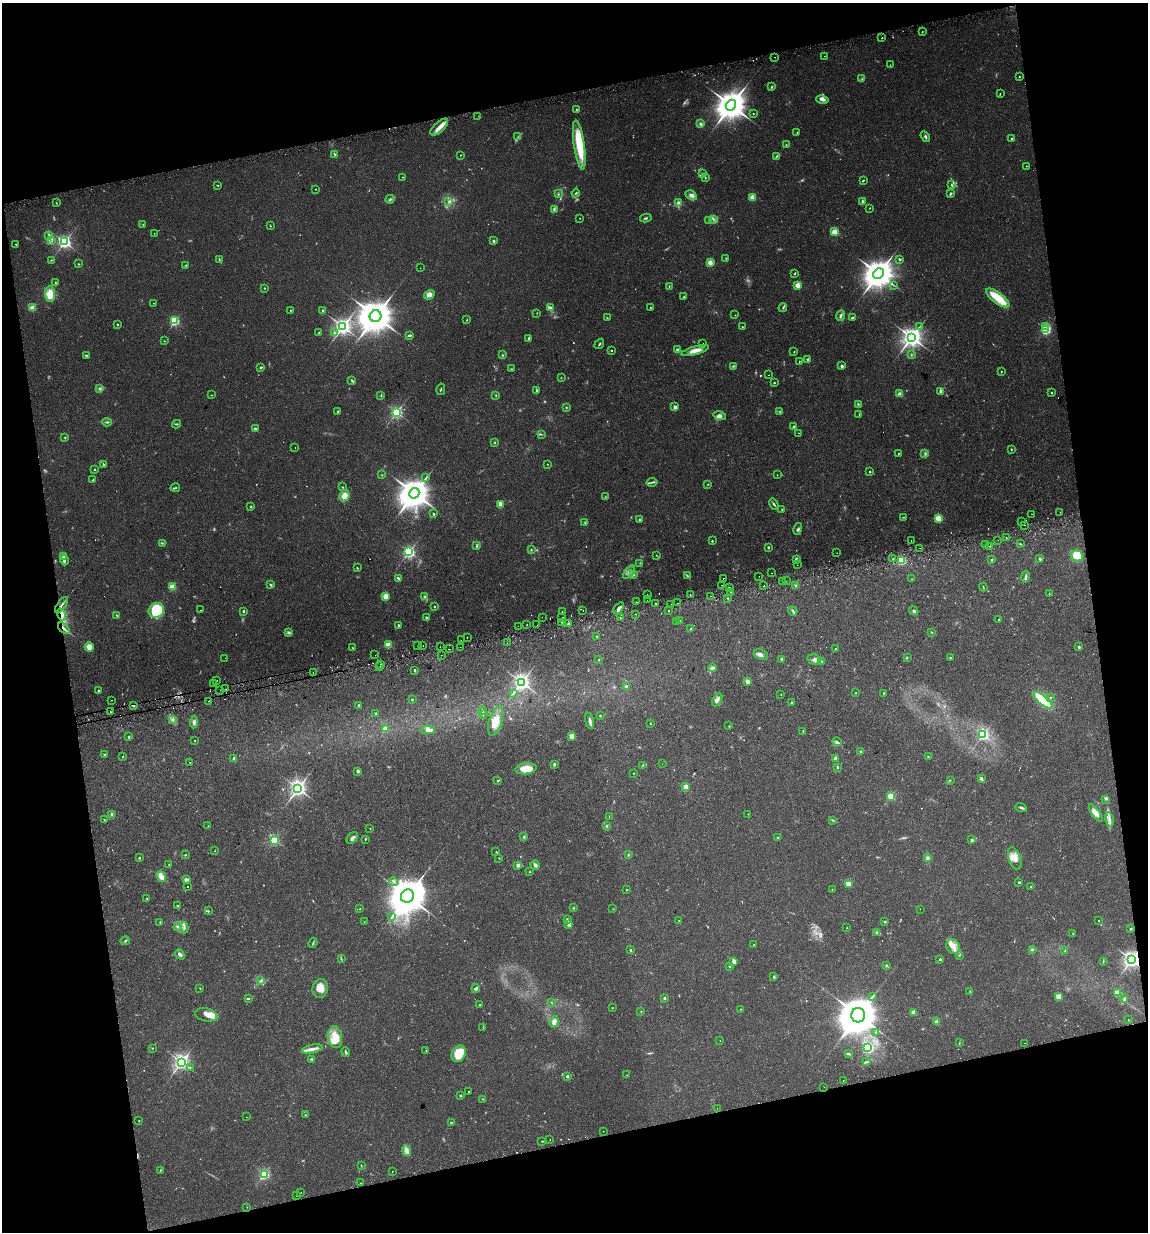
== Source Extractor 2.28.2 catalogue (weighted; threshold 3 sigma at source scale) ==
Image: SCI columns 37-4618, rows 33-4949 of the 4700 x 4980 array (HDU 1 of 3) = the unmasked area's bounding box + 8 px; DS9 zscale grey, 4 x 4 block average (1 PNG px = mean of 4 x 4 image px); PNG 1150 x 1234 px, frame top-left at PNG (2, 3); each listed source drawn as its Kron ellipse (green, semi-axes under 4 px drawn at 4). Shown black and unused: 25% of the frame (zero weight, under 2 of 3 exposures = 2% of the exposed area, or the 3 px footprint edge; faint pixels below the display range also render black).
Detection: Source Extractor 2.28.2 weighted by HDU 2 'WHT'. Background 0.0534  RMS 0.0079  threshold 0.0354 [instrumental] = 3 sigma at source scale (4.5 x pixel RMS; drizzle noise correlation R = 1.50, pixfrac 1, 0.0396/0.0396 arcsec/px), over >= 5 px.
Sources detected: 683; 40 too faint to see at this stretch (4 x 4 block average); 14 cosmic-ray / hot-pixel residue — neither listed nor drawn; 6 coinciding with a brighter row at this scale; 29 inside a brighter listed object's ellipse — not listed separately; of the other 594, all 500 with FLUX_AUTO >= 1.66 (the completeness limit of this list) listed and drawn (94 fainter detections not listed), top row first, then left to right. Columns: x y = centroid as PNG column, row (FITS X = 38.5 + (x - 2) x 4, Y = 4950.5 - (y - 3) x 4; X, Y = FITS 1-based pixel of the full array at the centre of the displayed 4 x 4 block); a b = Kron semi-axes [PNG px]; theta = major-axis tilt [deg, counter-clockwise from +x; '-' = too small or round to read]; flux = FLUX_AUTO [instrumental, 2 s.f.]
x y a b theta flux
922 32 2 2 - 2.9
882 38 2 2 - 3.2
824 56 2 2 - 3.2
775 57 2 2 - 2.1
890 65 2 2 - 2.7
1019 77 2 2 - 3
862 79 2 2 - 3.6
771 87 3 2 - 5.1
1000 94 3 2 - 2.3
822 99 6 3 -11 16
731 105 5 5 - 7900
577 110 3 2 - 5.4
753 113 2 2 - 2.8
478 116 2 2 - 3.3
701 124 3 3 - 8.7
439 127 11 5 42 38
797 133 2 2 - 2.5
518 137 2 2 - 3.3
925 137 6 3 -57 8.5
1012 139 3 2 - 7.8
579 145 25 5 -81 230
786 145 2 2 - 1.9
334 154 3 2 - 5.5
460 155 2 2 - 2.4
776 156 2 2 - 3.6
1026 166 2 2 - 2.7
703 174 3 2 - 9.1
403 177 2 2 - 2.1
705 178 2 2 - 2.6
863 180 3 2 - 3.9
218 185 2 2 - 2.5
951 185 4 2 - 5.7
316 189 2 2 - 2.2
576 193 4 2 - 4.8
558 194 2 2 - 1.8
950 194 4 2 - 6.3
691 195 6 4 -29 17
752 197 2 2 - 110
390 199 4 3 - 7.2
449 201 4 2 - 5.4
862 201 4 2 - 7.1
56 203 3 2 - 2
678 203 4 3 - 13
870 208 3 2 - 2.3
554 210 4 2 - 4.8
580 218 2 2 - 2.1
646 218 6 2 11 7.4
713 219 3 2 - 5.3
709 220 2 2 - 2.5
143 224 2 2 - 1.7
270 226 2 2 - 2.2
835 232 2 2 - 180
154 233 2 2 - 2.1
49 236 3 2 - 4
52 241 2 2 - 1.7
494 241 2 2 - 25
64 242 3 2 - 1200
16 244 2 2 - 4.6
726 258 2 2 - 2.1
219 259 3 2 - 4.5
899 259 3 2 - 6.2
51 260 3 2 - 2.7
710 262 2 2 - 110
78 264 2 2 - 2.7
186 265 2 2 - 3.6
420 268 2 2 - 2.9
795 273 3 2 - 3.4
878 273 5 5 - 7900
55 283 3 2 - 4.3
798 285 2 2 - 140
894 285 3 2 - 2.3
669 286 3 2 - 2.9
265 288 2 2 - 4.8
50 294 7 5 -88 81
429 295 5 4 - 27
684 297 2 2 - 5.2
998 298 14 5 -37 110
153 303 2 2 - 1.8
550 307 4 2 - 7.9
650 307 2 2 - 2.2
32 308 2 2 - 160
783 308 4 2 - 4.7
290 310 2 2 - 4
323 311 2 2 - 17
537 313 2 2 - 1.9
735 315 2 2 - 1.8
376 316 6 6 - 10000
841 316 5 2 - 12
607 318 2 2 - 3
852 318 3 2 - 6.6
467 320 2 2 - 2.5
175 321 2 2 - 440
117 324 2 2 - 6.9
1046 326 2 2 - 54
343 327 3 3 - 2100
742 327 2 2 - 2.6
919 327 3 2 - 2.2
1046 330 2 2 - 460
319 333 2 2 - 16
334 333 2 2 - 3
409 335 4 2 - 9.3
912 337 3 3 - 3500
529 338 2 2 - 18
164 341 2 2 - 1.7
599 344 5 2 - 4.8
703 344 2 2 - 1.8
611 350 2 2 - 5.5
677 350 3 3 - 8.7
695 350 14 4 16 39
794 352 2 2 - 3.3
86 355 3 2 - 4
502 355 2 2 - 3.6
911 355 2 2 - 2.8
808 359 2 2 - 24
799 361 2 2 - 2
733 366 3 2 - 5.4
842 366 2 2 - 34
260 367 3 2 - 5.4
511 369 2 2 - 3.2
1001 371 2 2 - 1.7
769 375 2 2 - 2.4
561 378 2 2 - 1.8
352 380 4 2 - 5.6
774 383 2 2 - 6.3
99 388 3 2 - 4.5
441 389 6 2 78 4.6
537 391 3 2 - 4.8
941 391 4 3 - 16
1051 393 2 2 - 4.2
899 394 2 2 - 27
211 395 2 2 - 1.9
496 395 3 2 - 3.3
381 396 3 2 - 3.3
858 404 3 2 - 4.5
566 407 2 2 - 3.1
675 407 2 2 - 42
338 411 2 2 - 15
396 412 2 2 - 880
780 412 4 2 - 3
859 414 2 2 - 2.4
720 416 6 4 -12 18
107 422 4 2 - 6.3
176 424 4 2 - 5.5
794 427 2 2 - 26
255 429 2 2 - 23
799 433 2 2 - 4.4
541 434 2 2 - 2.8
65 438 2 2 - 3.5
495 442 2 2 - 3.2
295 448 2 2 - 2.3
1011 449 3 2 - 3.3
898 453 2 2 - 5.7
925 453 2 2 - 2.1
103 464 3 2 - 5.1
547 464 2 2 - 1.8
94 470 2 2 - 6
870 472 2 2 - 5.9
382 475 2 2 - 1.8
777 475 2 2 - 2.8
426 478 3 2 - 4.5
93 480 3 2 - 2.8
652 482 5 2 - 7.5
708 484 2 2 - 2.3
342 487 3 2 - 2.7
175 488 5 2 - 4.9
414 493 5 5 - 7700
344 496 6 4 61 43
605 497 2 2 - 1.7
500 504 2 2 - 76
774 504 6 2 -58 7.9
251 507 3 2 - 3.1
782 510 4 2 - 3.6
1060 512 2 2 - 3.8
434 514 2 2 - 5.1
1031 514 2 2 - 6.3
903 517 2 2 - 2.3
938 518 2 2 - 170
640 520 3 2 - 5.4
1021 521 2 2 - 7.1
585 523 2 2 - 2.8
1025 525 2 2 - 8
798 529 6 2 75 7.6
1006 538 2 2 - 4.9
998 540 2 2 - 5.5
712 541 2 2 - 7.9
911 541 2 2 - 2.7
162 543 3 2 - 3.7
1020 544 2 2 - 2.6
986 545 2 2 - 8.4
476 546 3 2 - 4.8
990 546 2 2 - 2.7
768 547 2 2 - 5
920 548 2 2 - 5.1
531 550 3 2 - 3.4
409 552 2 2 - 1000
837 553 2 2 - 1.8
656 555 3 2 - 2.4
1077 556 6 5 - 170
64 557 3 3 - 20
796 559 2 2 - 36
893 559 2 2 - 6.1
1040 559 3 2 - 8.9
64 560 5 3 - 16
992 560 2 2 - 22
901 561 2 2 - 420
640 563 2 2 - 1.7
797 565 2 2 - 2.1
357 568 2 2 - 3.3
629 572 8 3 51 16
772 573 2 2 - 4
634 575 2 2 - 2.3
687 576 3 2 - 4.9
759 576 2 2 - 3.4
1025 577 6 2 78 9.8
398 578 4 2 - 6.8
723 578 2 2 - 9
912 579 2 2 - 2.7
786 581 2 2 - 8.1
782 582 2 2 - 2.5
271 585 3 2 - 6.1
722 585 2 2 - 2
764 586 2 2 - 2.9
796 586 3 2 - 6.6
172 587 2 2 - 190
729 587 2 2 - 13
983 587 4 2 - 3.3
730 592 2 2 - 7.7
1049 594 2 2 - 2
647 595 2 2 - 6.1
690 595 2 2 - 21
386 596 4 3 - 35
711 596 2 2 - 5.9
425 597 4 2 - 6.9
728 598 2 2 - 2
647 600 2 2 - 5.3
637 602 2 2 - 4
655 603 2 2 - 5.2
678 603 2 2 - 2.3
671 604 2 2 - 2
61 605 9 2 55 15
434 607 2 2 - 8
619 608 6 3 53 15
156 610 8 7 - 200
201 610 2 2 - 2.7
243 611 2 2 - 16
583 611 2 2 - 2.8
669 611 2 2 - 6.3
793 611 5 2 - 9.2
914 611 5 3 - 8.9
562 612 2 2 - 17
61 614 6 3 -74 20
636 614 2 2 - 2.5
116 615 3 2 - 3.1
542 617 2 2 - 2.3
562 617 2 2 - 8.4
426 618 3 2 - 5.1
620 618 2 2 - 5.5
998 619 2 2 - 1.8
680 621 2 2 - 10
562 622 2 2 - 2.8
676 622 2 2 - 4.8
568 623 3 2 - 5.2
527 624 2 2 - 3.2
398 625 2 2 - 16
537 625 2 2 - 4.4
518 626 2 2 - 1.7
64 628 7 2 -44 13
691 628 3 2 - 3
289 632 3 3 - 7.1
932 632 2 2 - 2.8
597 636 2 2 - 2.6
467 637 2 2 - 8.7
461 640 2 2 - 13
507 643 2 2 - 5.6
388 645 2 2 - 170
423 645 2 2 - 1.9
418 646 2 2 - 3.7
89 647 5 4 - 43
352 647 2 2 - 2.1
440 647 2 2 - 8.4
461 647 2 2 - 1.7
1079 647 3 2 - 6
449 649 2 2 - 69
836 649 3 2 - 3.8
375 655 2 2 - 48
441 655 2 2 - 3.4
761 655 7 5 -20 16
225 658 2 2 - 1.8
907 658 2 2 - 3.4
950 658 2 2 - 3.1
599 659 2 2 - 2.7
781 659 2 2 - 24
814 659 7 5 -14 21
822 661 2 2 - 2.7
380 664 2 2 - 8.3
380 667 2 2 - 4.9
713 668 4 3 - 10
414 670 2 2 - 9.3
313 673 2 2 - 2.5
217 680 2 2 - 3.4
747 681 2 2 - 67
521 682 3 3 - 2100
213 684 2 2 - 2.7
626 686 2 2 - 38
226 689 2 2 - 3
220 690 2 2 - 4.7
98 691 2 2 - 11
513 693 2 2 - 2.6
856 693 2 2 - 1.7
884 693 2 2 - 5.9
781 694 2 2 - 2.6
1050 697 2 2 - 3.2
412 699 2 2 - 6.7
111 700 2 2 - 3.8
717 700 7 3 61 16
1043 700 12 4 -41 300
208 701 2 2 - 6.2
791 703 4 2 - 3.2
133 705 2 2 - 9.4
359 705 2 2 - 13
482 711 3 2 - 6.4
110 712 2 2 - 3.5
376 713 2 2 - 14
483 715 2 2 - 4.2
600 715 2 2 - 6.9
172 719 3 2 - 3.3
495 721 15 6 74 66
590 721 8 2 -78 14
194 722 6 3 85 12
650 723 2 2 - 2
729 726 2 2 - 2.6
385 729 2 2 - 110
428 730 7 4 -2 32
803 731 3 2 - 2.6
983 735 2 2 - 790
572 736 2 2 - 100
129 737 3 2 - 5.4
195 741 2 2 - 2
837 742 5 3 - 8.5
861 751 2 2 - 19
104 754 2 2 - 3.4
123 757 2 2 - 5.9
928 757 2 2 - 3.6
234 758 4 2 - 4.7
835 758 2 2 - 57
190 762 2 2 - 35
554 764 2 2 - 31
662 764 2 2 - 2
643 765 3 2 - 4.1
837 767 3 2 - 5.6
526 769 10 5 6 90
358 771 3 3 - 6.7
633 773 2 2 - 3.5
981 779 4 3 - 10
950 780 2 2 - 1.8
498 781 4 2 - 3.3
686 787 2 2 - 100
298 788 3 3 - 2300
891 796 2 2 - 250
1106 799 3 2 - 5.7
1021 808 6 2 -26 9
1096 813 10 4 -56 35
748 814 2 2 - 2.1
112 815 3 3 - 16
609 816 2 2 - 1.9
1109 819 7 2 -78 15
104 820 2 2 - 2.2
832 820 3 2 - 4.4
208 826 2 2 - 1.9
606 826 2 2 - 3.1
370 829 2 2 - 3.3
524 837 3 3 - 4.8
352 838 7 4 47 16
777 838 2 2 - 3.2
365 839 2 2 - 3.5
274 840 2 2 - 500
972 840 2 2 - 32
215 851 2 2 - 1.7
496 852 2 2 - 2.6
185 855 3 2 - 2.8
628 855 3 2 - 3.9
139 858 2 2 - 13
499 858 2 2 - 2
927 858 3 3 - 14
1015 858 11 6 -71 42
169 865 2 2 - 4.7
518 865 2 2 - 45
535 865 5 3 - 14
530 872 2 2 - 2.2
161 876 6 3 -51 48
186 880 3 3 - 16
393 881 4 2 - 8.6
1019 882 2 2 - 12
849 884 2 2 - 100
188 887 2 2 - 12
1031 887 3 2 - 2.9
832 889 2 2 - 3.4
627 890 2 2 - 2.6
407 896 7 6 - 13000
147 899 2 2 - 3.1
178 906 2 2 - 32
574 908 2 2 - 2.9
360 909 2 2 - 2.5
613 909 2 2 - 1.7
920 909 2 2 - 4.3
208 911 2 2 - 4.8
392 917 2 2 - 2.6
567 919 3 3 - 6.6
679 920 2 2 - 2.6
1098 920 2 2 - 3.5
885 921 2 2 - 4.8
160 922 2 2 - 6.8
364 922 2 2 - 1.7
569 925 3 2 - 17
178 926 4 4 - 11
184 928 5 3 - 11
847 928 2 2 - 2
1131 929 3 2 - 4.4
877 933 3 2 - 4.1
1073 933 2 2 - 3.1
125 941 5 2 - 6
313 943 5 2 - 5.4
754 945 2 2 - 3.5
953 947 8 6 -62 35
631 950 2 2 - 11
1032 950 3 2 - 5.1
1065 951 3 2 - 3.4
180 954 6 3 -50 13
959 955 2 2 - 2.7
341 959 3 2 - 3.7
940 959 2 2 - 14
1132 960 3 3 - 2200
1103 961 4 2 - 3.7
734 962 4 2 - 29
886 965 2 2 - 3.3
729 966 2 2 - 4
774 977 3 2 - 7.2
261 981 2 2 - 4.3
200 988 2 2 - 2.7
320 988 9 8 - 49
476 988 4 3 - 11
970 991 2 2 - 2.2
1117 993 2 2 - 130
872 996 2 2 - 2.3
1058 996 2 2 - 130
248 998 3 2 - 5.8
664 998 2 2 - 23
1124 999 4 2 - 8.2
551 1002 2 2 - 1.7
480 1005 3 2 - 3.8
613 1008 2 2 - 1.8
740 1009 2 2 - 1.7
641 1011 2 2 - 2.4
914 1012 2 2 - 94
206 1015 11 6 -12 36
858 1015 7 7 - 18000
1128 1020 2 2 - 2.7
554 1022 6 3 72 24
937 1022 2 2 - 80
483 1028 3 2 - 2.7
876 1032 2 2 - 7.6
335 1037 11 7 -83 110
720 1041 2 2 - 1.9
959 1043 2 2 - 2.1
1025 1043 2 2 - 3.6
867 1047 2 2 - 480
152 1048 2 2 - 2.3
312 1049 10 4 13 25
426 1051 2 2 - 2.1
346 1052 5 2 - 7.1
459 1054 8 6 63 110
848 1054 4 2 - 6.8
311 1059 2 2 - 27
181 1062 3 2 - 1700
866 1062 3 2 - 2.2
190 1068 2 2 - 2.7
627 1075 2 2 - 1.8
567 1076 2 2 - 32
843 1080 2 2 - 6.9
824 1087 2 2 - 2.1
468 1091 2 2 - 7.5
460 1095 2 2 - 5.1
483 1099 3 2 - 2.5
717 1108 2 2 - 3.1
305 1115 2 2 - 2
246 1117 2 2 - 3.7
139 1120 2 2 - 2.9
451 1122 2 2 - 3.2
603 1131 2 2 - 2
550 1140 2 2 - 1.7
542 1141 2 2 - 3.2
407 1151 5 3 - 17
361 1165 3 2 - 3
160 1170 3 2 - 3.6
392 1171 2 2 - 13
264 1174 2 2 - 610
360 1183 2 2 - 3.9
301 1193 2 2 - 7.2
296 1196 2 2 - 3
247 1207 2 2 - 1.7
Overlapping masked pixels (flux is a lower limit): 5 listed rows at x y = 61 605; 61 614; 64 628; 133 705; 1132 960
Diffuse or blended objects may show on this block-average render without a row.